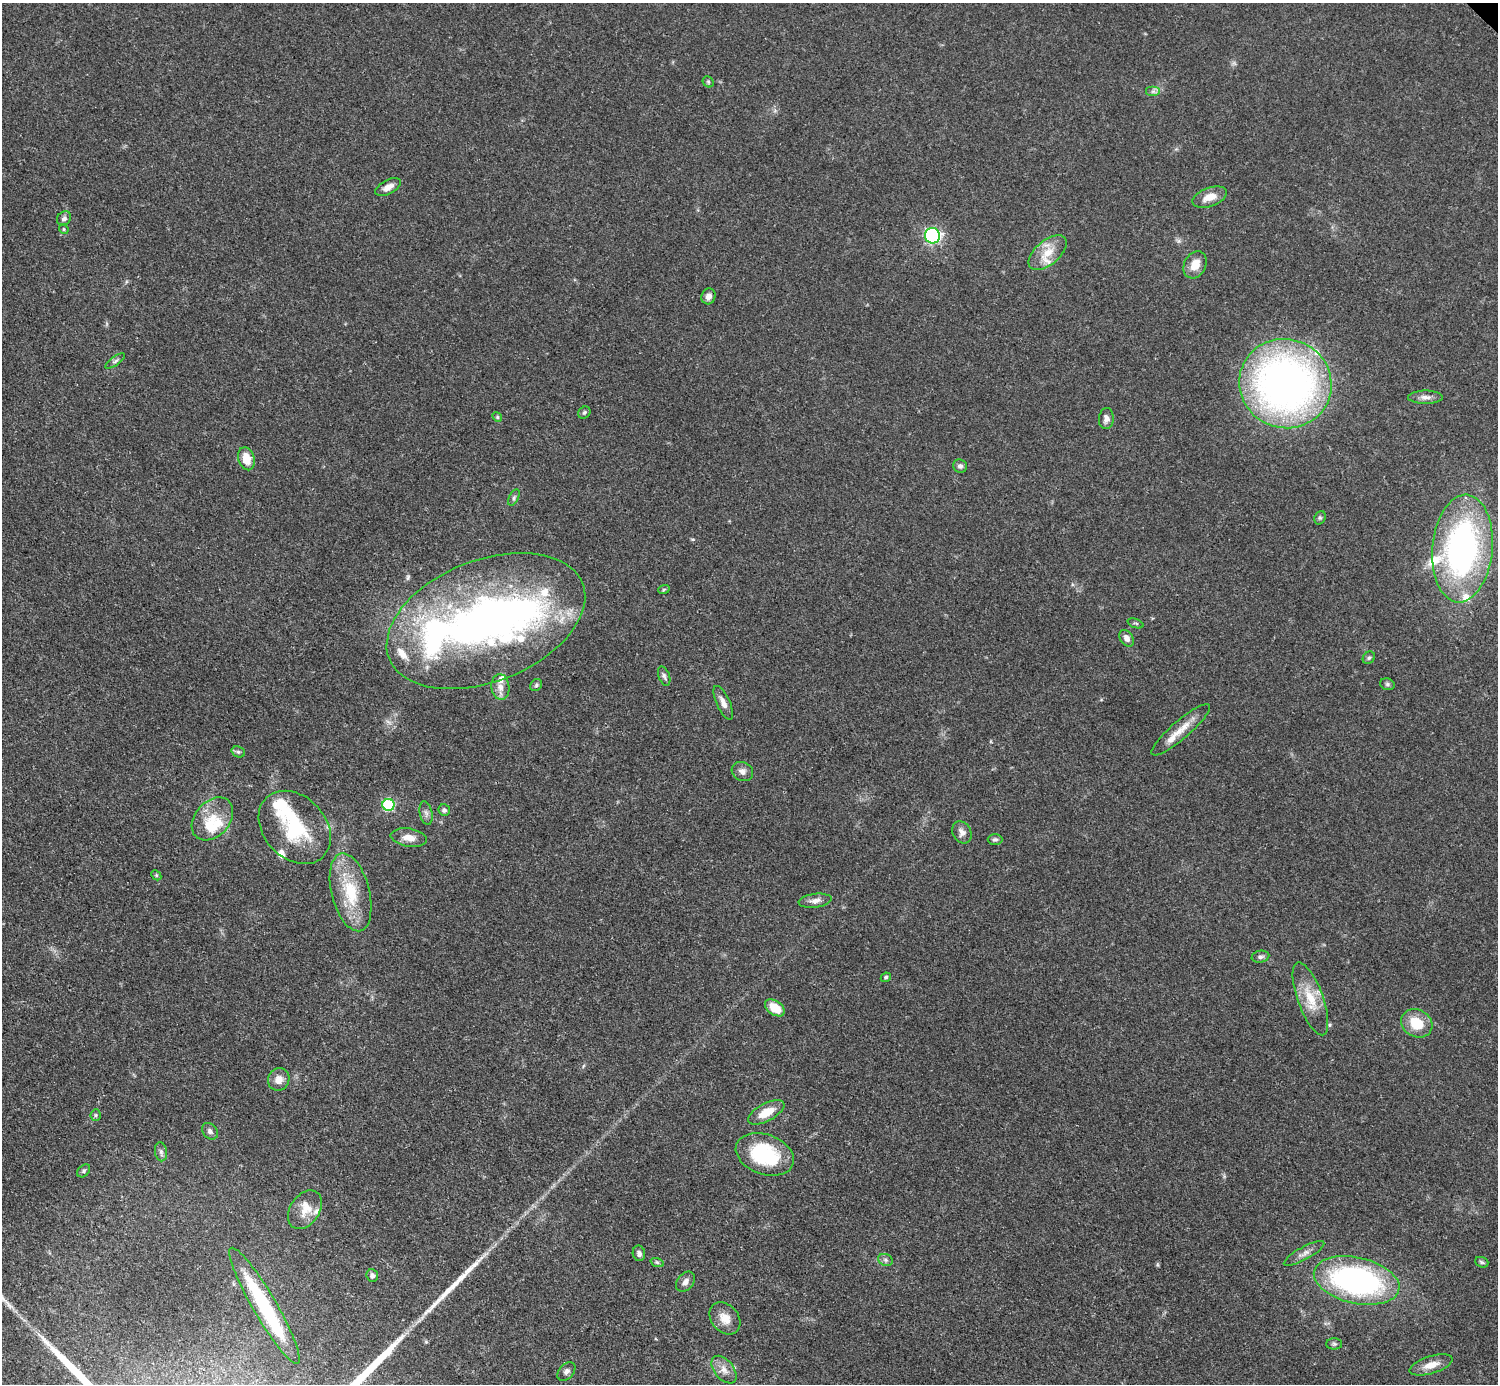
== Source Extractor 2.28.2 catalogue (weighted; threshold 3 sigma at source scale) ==
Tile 7 of 4 x 4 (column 3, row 2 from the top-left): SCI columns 2999-4494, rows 3070-4451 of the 5993 x 5993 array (HDU 1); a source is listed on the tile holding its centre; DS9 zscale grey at full resolution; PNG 1500 x 1386 px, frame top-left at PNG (2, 3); each listed source drawn as its Kron ellipse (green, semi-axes under 4 px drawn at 4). Shown black and unused: <1% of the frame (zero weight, under 3 of 5 exposures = <1% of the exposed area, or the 3 px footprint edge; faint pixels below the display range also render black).
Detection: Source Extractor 2.28.2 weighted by HDU 2 'WHT'; one run over the whole footprint, this tile lists its part. Background 0.0506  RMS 0.0052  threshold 0.0236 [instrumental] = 3 sigma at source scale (4.5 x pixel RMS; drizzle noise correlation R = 1.50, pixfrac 1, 0.05/0.05 arcsec/px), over >= 5 px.
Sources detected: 92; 3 inside a brighter object's white glare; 2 long thin detections or spike segments (spike, bleed or trail) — neither listed nor drawn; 15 inside a brighter listed object's ellipse — not listed separately; the other 72 listed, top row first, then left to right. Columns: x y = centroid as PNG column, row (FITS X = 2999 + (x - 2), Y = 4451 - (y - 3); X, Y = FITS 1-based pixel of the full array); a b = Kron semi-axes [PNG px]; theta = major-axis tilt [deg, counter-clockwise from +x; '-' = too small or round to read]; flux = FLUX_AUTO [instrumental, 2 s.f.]
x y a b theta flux
708 82 6 5 - 0.79
1153 91 7 5 0 1.5
388 187 14 7 27 3.9
1210 197 18 9 19 6.8
64 218 8 6 45 1.5
64 229 5 4 - 0.68
933 236 8 7 - 97
1048 253 23 12 40 11
1195 265 14 10 62 6.9
709 296 8 7 - 2.8
115 361 11 4 36 1.3
1285 384 46 44 -21 300
1425 397 17 6 0 3.1
584 413 6 5 - 1
497 417 5 4 - 0.73
1106 419 10 7 85 2.7
246 459 12 8 -74 8.2
960 466 7 7 - 1.6
514 498 9 4 64 1.1
1320 518 7 5 69 1
1462 549 54 30 84 170
664 589 6 3 20 0.63
486 621 104 61 21 270
1136 623 8 2 -21 0.6
1127 638 9 6 -56 2.9
1369 658 7 5 43 1.1
664 676 10 5 -70 1.5
1387 684 7 5 -15 1.1
536 685 6 5 - 0.99
500 687 13 9 -82 4.2
723 703 18 6 -66 3.7
1181 730 38 9 41 8.7
238 752 7 5 -20 1.1
742 771 11 9 -27 2.7
388 805 6 6 - 53
444 810 6 5 - 1.2
426 813 12 6 -79 2
212 819 24 17 48 14
295 827 41 31 -47 37
962 832 11 9 -59 3
409 837 18 9 -9 5.6
995 839 7 5 0 1.3
156 875 6 4 -46 0.66
351 892 40 19 -75 26
815 901 16 7 7 3.1
1260 957 9 6 11 1.5
886 977 5 4 - 0.9
1310 999 38 12 -70 15
775 1008 11 7 -34 11
1417 1023 16 13 -28 14
279 1079 11 10 - 4.8
766 1112 20 9 28 9.2
96 1115 5 5 - 0.92
210 1131 9 7 -49 1.8
161 1152 9 6 -81 1.8
765 1154 30 20 -20 40
84 1171 7 5 43 1
305 1210 21 14 55 8.5
639 1253 8 6 -79 2
1304 1253 23 6 29 3.6
885 1260 7 6 - 1.3
657 1262 7 4 -19 0.95
1482 1262 7 5 -21 0.89
372 1275 6 5 - 1.5
1357 1280 43 23 -13 130
685 1282 11 8 50 2.8
264 1306 66 12 -60 53
725 1318 18 13 -49 7
1334 1344 8 5 0 1.1
1431 1365 22 8 17 6.7
724 1370 16 9 -50 4.7
566 1371 10 7 46 2